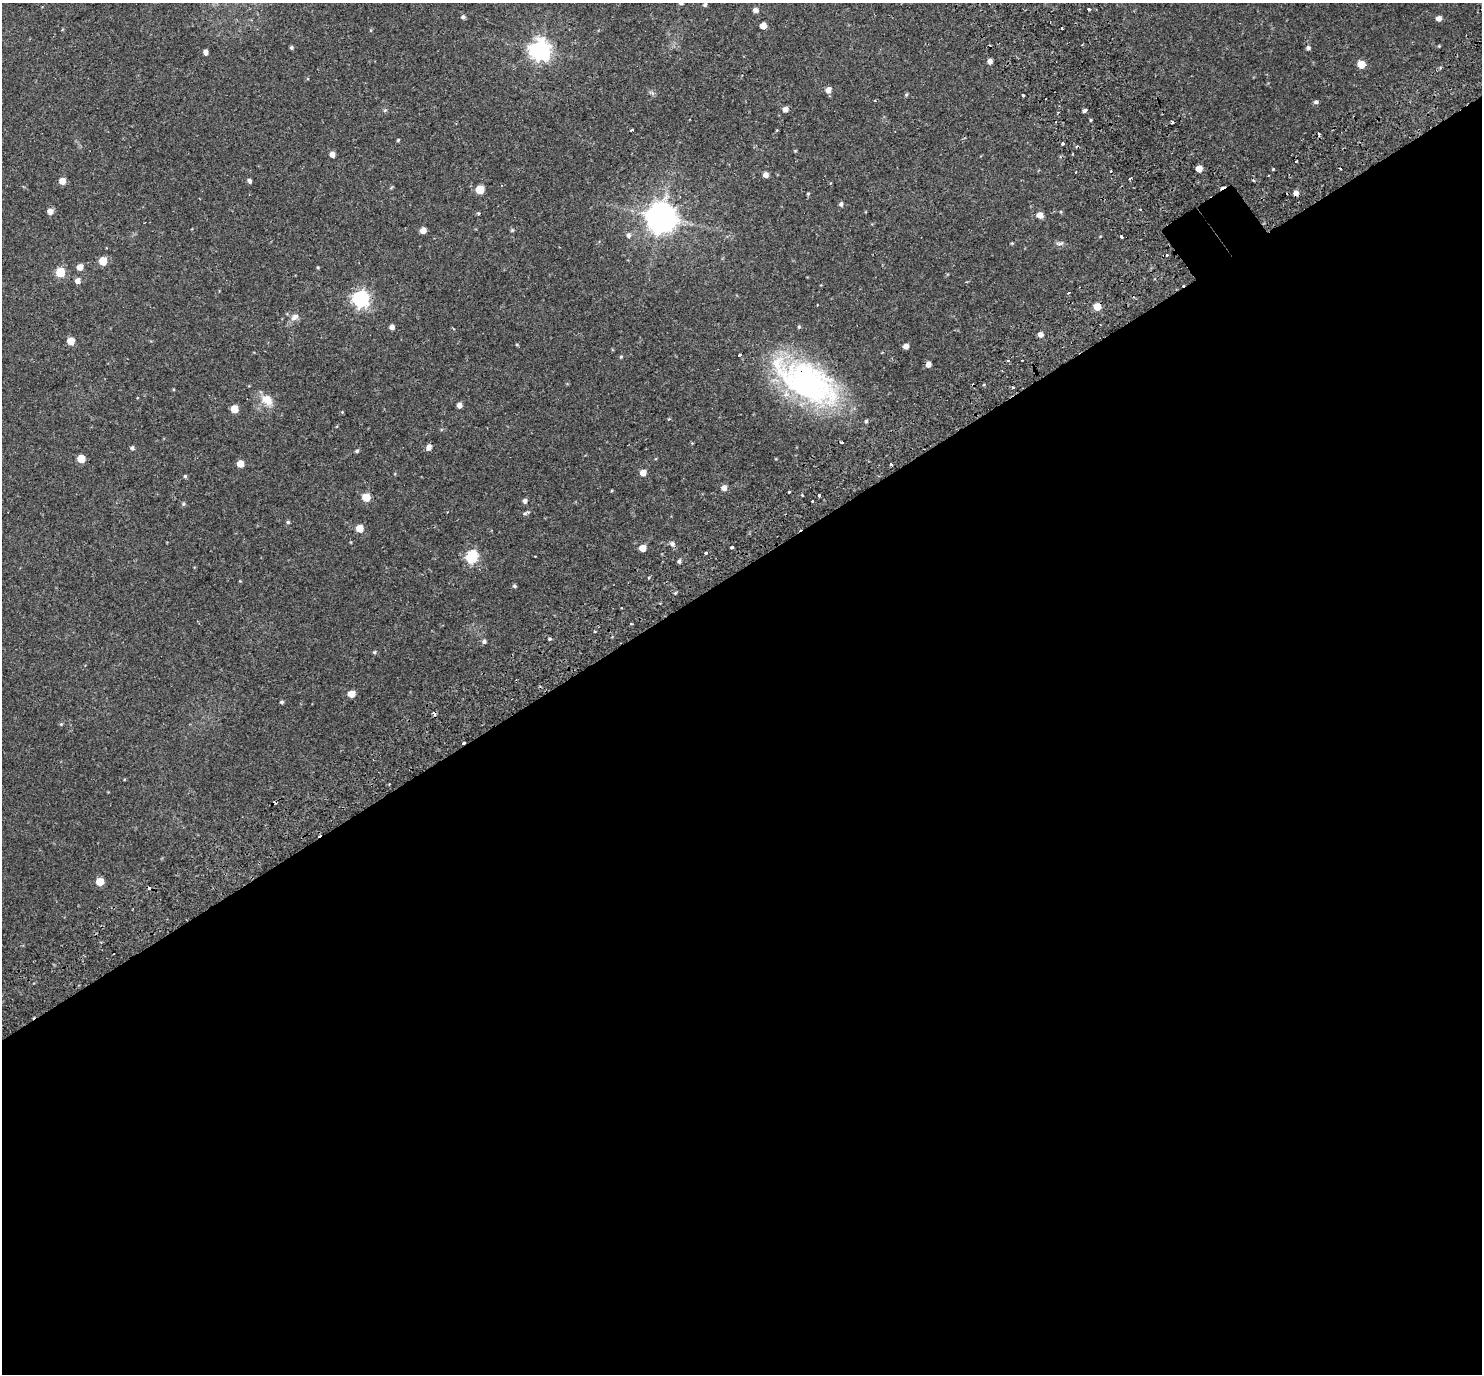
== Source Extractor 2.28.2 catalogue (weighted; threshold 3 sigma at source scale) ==
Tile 15 of 4 x 4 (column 3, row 4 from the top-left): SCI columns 3027-4506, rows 219-1590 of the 6057 x 5985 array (HDU 1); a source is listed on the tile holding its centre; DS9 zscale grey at full resolution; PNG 1484 x 1376 px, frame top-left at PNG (2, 3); no overlay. Shown black and unused: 59% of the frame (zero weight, under 2 of 3 exposures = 5% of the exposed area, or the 3 px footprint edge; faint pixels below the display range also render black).
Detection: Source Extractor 2.28.2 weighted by HDU 2 'WHT'; one run over the whole footprint, this tile lists its part. Background 0.106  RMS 0.0059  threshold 0.0263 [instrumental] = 3 sigma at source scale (4.5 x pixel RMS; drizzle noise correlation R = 1.50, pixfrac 1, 0.0396/0.0396 arcsec/px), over >= 5 px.
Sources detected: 127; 12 cosmic-ray / hot-pixel residue — not listed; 2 inside a brighter listed object's ellipse — not listed separately; the other 113 listed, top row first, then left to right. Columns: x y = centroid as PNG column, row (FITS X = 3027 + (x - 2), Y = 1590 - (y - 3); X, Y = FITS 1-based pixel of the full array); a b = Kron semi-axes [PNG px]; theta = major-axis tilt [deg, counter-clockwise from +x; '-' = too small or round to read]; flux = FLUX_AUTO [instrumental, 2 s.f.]
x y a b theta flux
681 3 4 4 - 1.3
705 5 4 4 - 1
1089 9 3 2 - 0.7
755 10 5 4 - 2.8
463 17 5 5 - 1.2
1439 18 5 4 - 2.8
763 26 5 5 - 5.2
1062 28 3 2 - 1.2
1439 46 4 4 - 0.43
291 47 4 4 - 1
1308 48 5 5 - 1.3
540 50 8 7 - 290
205 52 4 4 - 2.4
990 61 4 4 - 3.1
1361 64 5 5 - 9.1
828 90 6 5 - 3.4
906 94 5 4 - 0.68
1023 95 3 3 - 2.9
875 101 3 2 - 0.53
1316 102 5 5 - 1.1
785 109 5 5 - 3.1
385 110 5 4 - 0.68
1085 111 5 3 - 3.4
1090 120 4 3 - 0.74
1172 122 3 3 - 1.2
631 130 4 2 - 0.85
1319 134 4 3 - 1.3
398 140 4 4 - 0.56
1063 144 4 3 - 1.5
795 151 5 3 - 0.48
332 154 5 5 - 3.1
1296 161 3 2 - 0.9
1199 169 5 5 - 6.3
1273 169 3 3 - 1.7
1340 169 3 3 - 2.3
766 175 5 4 - 3.2
1130 178 3 2 - 0.73
249 180 6 4 -57 1.1
62 181 5 5 - 5.4
480 190 5 5 - 15
1296 193 5 4 - 3
808 194 4 4 - 0.52
841 204 5 4 - 1.4
50 211 5 5 - 3.5
478 213 4 4 - 0.78
1040 215 5 5 - 5
661 217 9 9 - 830
423 230 5 5 - 4.8
628 235 7 5 77 1.5
1121 237 3 3 - 1.8
1012 243 4 3 - 0.46
1060 243 11 4 5 1.2
1167 255 3 3 - 1.1
103 261 5 5 - 12
80 267 5 5 - 4.3
318 267 4 3 - 0.56
60 272 6 5 - 20
77 281 5 5 - 2.7
1068 293 3 3 - 0.61
361 298 7 7 - 150
1097 307 5 5 - 8.9
295 317 12 8 35 2.7
392 327 5 5 - 1.9
799 327 5 4 - 0.66
1041 335 5 5 - 2.8
71 341 5 5 - 7.8
906 346 5 5 - 3
621 357 5 4 - 0.57
928 364 5 4 - 3.2
807 382 80 37 -30 120
1013 388 3 3 - 1.7
267 400 15 11 -40 6.9
459 405 5 4 - 2.8
234 409 5 5 - 10
342 412 4 4 - 0.45
842 442 3 2 - 0.71
429 447 5 5 - 2.9
132 448 5 4 - 1
357 451 5 4 - 0.82
81 459 5 5 - 11
240 464 5 5 - 5.7
891 464 3 3 - 2
643 473 5 5 - 4.7
185 476 4 4 - 0.72
724 488 5 5 - 3.2
789 492 4 3 - 2.9
802 495 3 3 - 0.7
819 495 3 3 - 1.2
366 497 5 5 - 11
812 500 3 3 - 1.5
525 501 5 5 - 1.6
183 504 6 4 16 0.85
525 513 7 5 16 0.97
288 522 4 4 - 0.78
360 528 5 5 - 7.9
672 544 7 6 - 1.7
732 547 3 3 - 2.2
642 548 5 5 - 7.1
706 553 3 3 - 1.3
472 556 6 6 - 59
679 561 4 4 - 1.2
649 578 3 3 - 0.97
514 586 4 4 - 0.94
621 608 3 2 - 0.79
595 632 3 3 - 0.96
550 639 4 3 - 0.67
484 642 5 5 - 1.3
374 652 5 4 - 0.68
351 694 6 5 - 5.9
282 702 4 3 - 0.89
61 724 5 4 - 0.62
389 784 2 2 - 0.43
100 882 5 5 - 10
Overlapping masked pixels (flux is a lower limit): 3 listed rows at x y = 1296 193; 1097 307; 807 382
Isophote crosses this tile's border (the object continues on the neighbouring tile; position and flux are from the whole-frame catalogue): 1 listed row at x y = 681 3